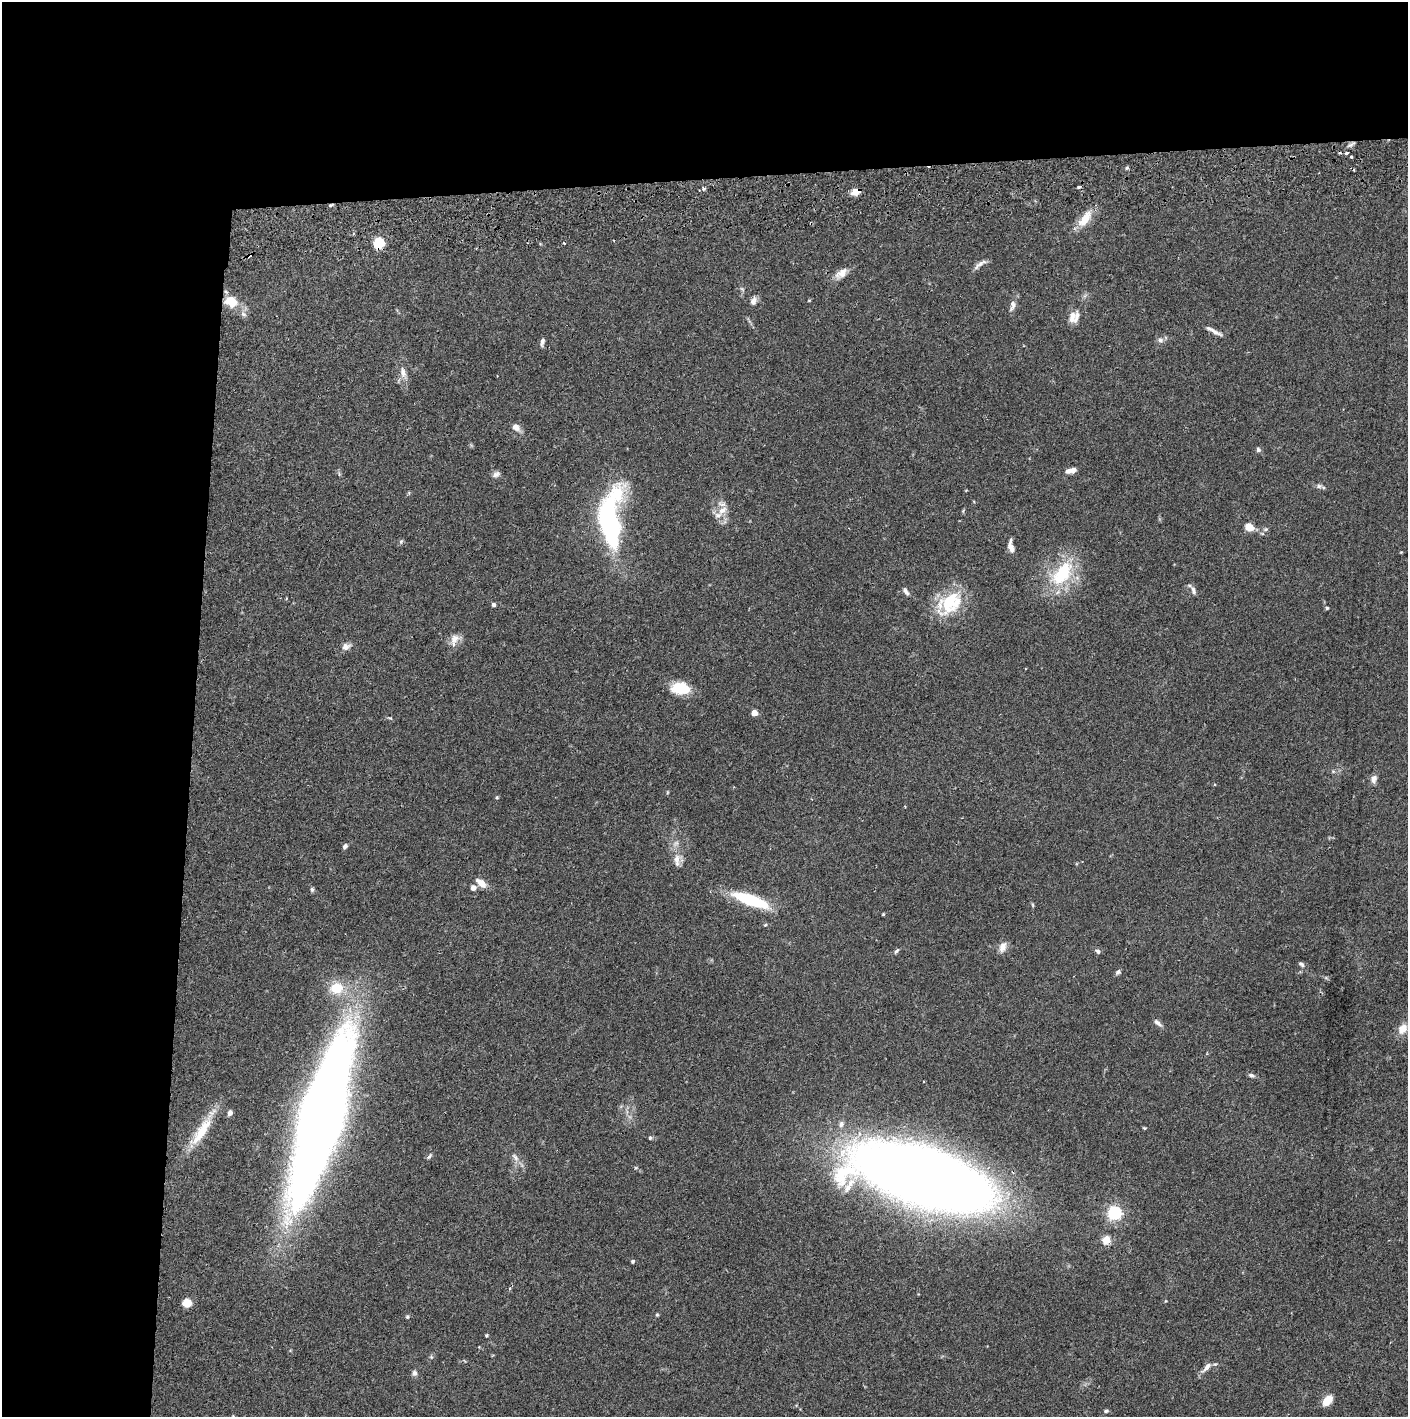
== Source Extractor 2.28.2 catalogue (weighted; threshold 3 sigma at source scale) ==
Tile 1 of 3 x 3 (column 1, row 1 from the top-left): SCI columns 5-1410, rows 2888-4302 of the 4229 x 4360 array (HDU 1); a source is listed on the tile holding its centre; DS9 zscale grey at full resolution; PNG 1410 x 1419 px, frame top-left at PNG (2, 2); no overlay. Shown black and unused: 24% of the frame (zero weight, under 2 of 3 exposures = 3% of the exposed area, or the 3 px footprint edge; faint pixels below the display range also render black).
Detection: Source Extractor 2.28.2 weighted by HDU 2 'WHT'; one run over the whole footprint, this tile lists its part. Background 0.0683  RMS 0.0049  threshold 0.0219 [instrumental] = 3 sigma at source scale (4.5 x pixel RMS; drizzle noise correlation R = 1.50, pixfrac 1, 0.05/0.05 arcsec/px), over >= 5 px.
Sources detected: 94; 1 cosmic-ray / hot-pixel residue — not listed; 3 inside a brighter listed object's ellipse — not listed separately; the other 90 listed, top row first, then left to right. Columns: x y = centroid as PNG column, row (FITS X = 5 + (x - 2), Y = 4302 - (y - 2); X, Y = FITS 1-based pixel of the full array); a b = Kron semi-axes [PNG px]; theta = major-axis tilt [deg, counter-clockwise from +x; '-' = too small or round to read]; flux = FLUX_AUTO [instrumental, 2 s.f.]
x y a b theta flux
1346 153 3 3 - 1.4
1351 157 3 3 - 1.2
1127 168 5 5 - 0.64
1079 186 4 3 - 2.1
703 189 4 3 - 1.5
855 192 10 6 12 4
330 205 5 4 - 0.73
1085 219 25 11 54 8.1
378 243 5 5 - 42
564 243 4 3 - 0.69
250 255 4 3 - 3
980 264 19 5 37 2.3
841 273 19 10 38 4.2
742 289 7 4 -45 0.76
809 300 4 3 - 0.38
231 301 15 12 -23 10
753 301 12 7 71 2.2
1012 305 15 7 75 2.6
243 314 9 6 -27 1.5
1072 316 16 9 -83 4.2
1215 332 19 5 -27 2.7
1160 340 8 7 - 1.6
542 342 10 5 78 1.5
403 372 16 7 -74 3.3
516 427 9 7 -40 3.7
1258 450 6 6 - 1
1073 470 8 6 24 2.3
496 474 11 7 27 1.8
1319 486 9 6 -1 1.4
722 510 16 9 43 4.8
610 520 57 20 87 100
1249 527 8 6 -23 6.6
401 541 7 5 68 0.78
1011 546 15 6 -79 3.3
1062 573 39 21 53 29
1193 590 11 6 -73 1.8
906 591 10 5 -58 1.6
949 602 19 13 36 33
493 604 4 4 - 1.2
1327 608 4 4 - 0.61
455 639 15 11 38 4
346 647 11 8 19 2.6
680 688 21 12 -4 13
754 713 4 4 - 7.1
390 718 7 4 -22 0.63
1333 771 5 5 - 0.76
1374 779 11 7 76 2.2
497 797 5 4 - 0.53
905 806 4 3 - 0.37
345 846 5 4 - 1.5
676 859 14 11 66 4
481 883 13 7 -39 4.5
473 888 5 5 - 2.4
312 889 6 5 - 0.91
751 900 39 10 -20 29
1033 905 6 3 -71 0.54
883 914 4 3 - 0.46
765 925 5 3 - 0.53
1003 947 15 9 68 3.2
897 951 8 4 48 0.94
1098 951 7 6 - 1.2
1301 964 9 6 -40 1.1
1118 972 7 5 45 1.1
337 988 18 16 6 12
1157 1023 12 5 -38 1.8
1403 1029 13 10 52 5
1251 1075 8 5 -22 1.4
230 1113 6 5 - 2.2
322 1119 127 29 74 940
841 1124 8 7 - 1.9
1144 1128 5 3 - 0.51
202 1130 54 11 58 16
650 1138 5 4 - 0.75
429 1156 8 4 53 0.96
515 1157 13 6 -48 2.3
636 1168 6 4 -18 0.59
924 1177 84 33 -16 1300
849 1186 24 7 59 4.9
1114 1213 6 6 - 110
1106 1240 5 5 - 15
633 1261 5 4 - 0.69
509 1288 4 3 - 0.58
187 1303 6 6 - 9
657 1315 5 4 - 0.53
486 1335 4 3 - 0.53
431 1357 5 5 - 0.62
1206 1367 16 7 49 2.9
414 1373 7 6 - 1.4
1327 1400 13 8 49 5.7
1106 1411 6 4 1 0.8
Overlapping masked pixels (flux is a lower limit): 4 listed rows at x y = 855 192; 330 205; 378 243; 250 255
Isophote crosses this tile's border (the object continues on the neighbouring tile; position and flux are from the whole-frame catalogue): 1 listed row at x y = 322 1119